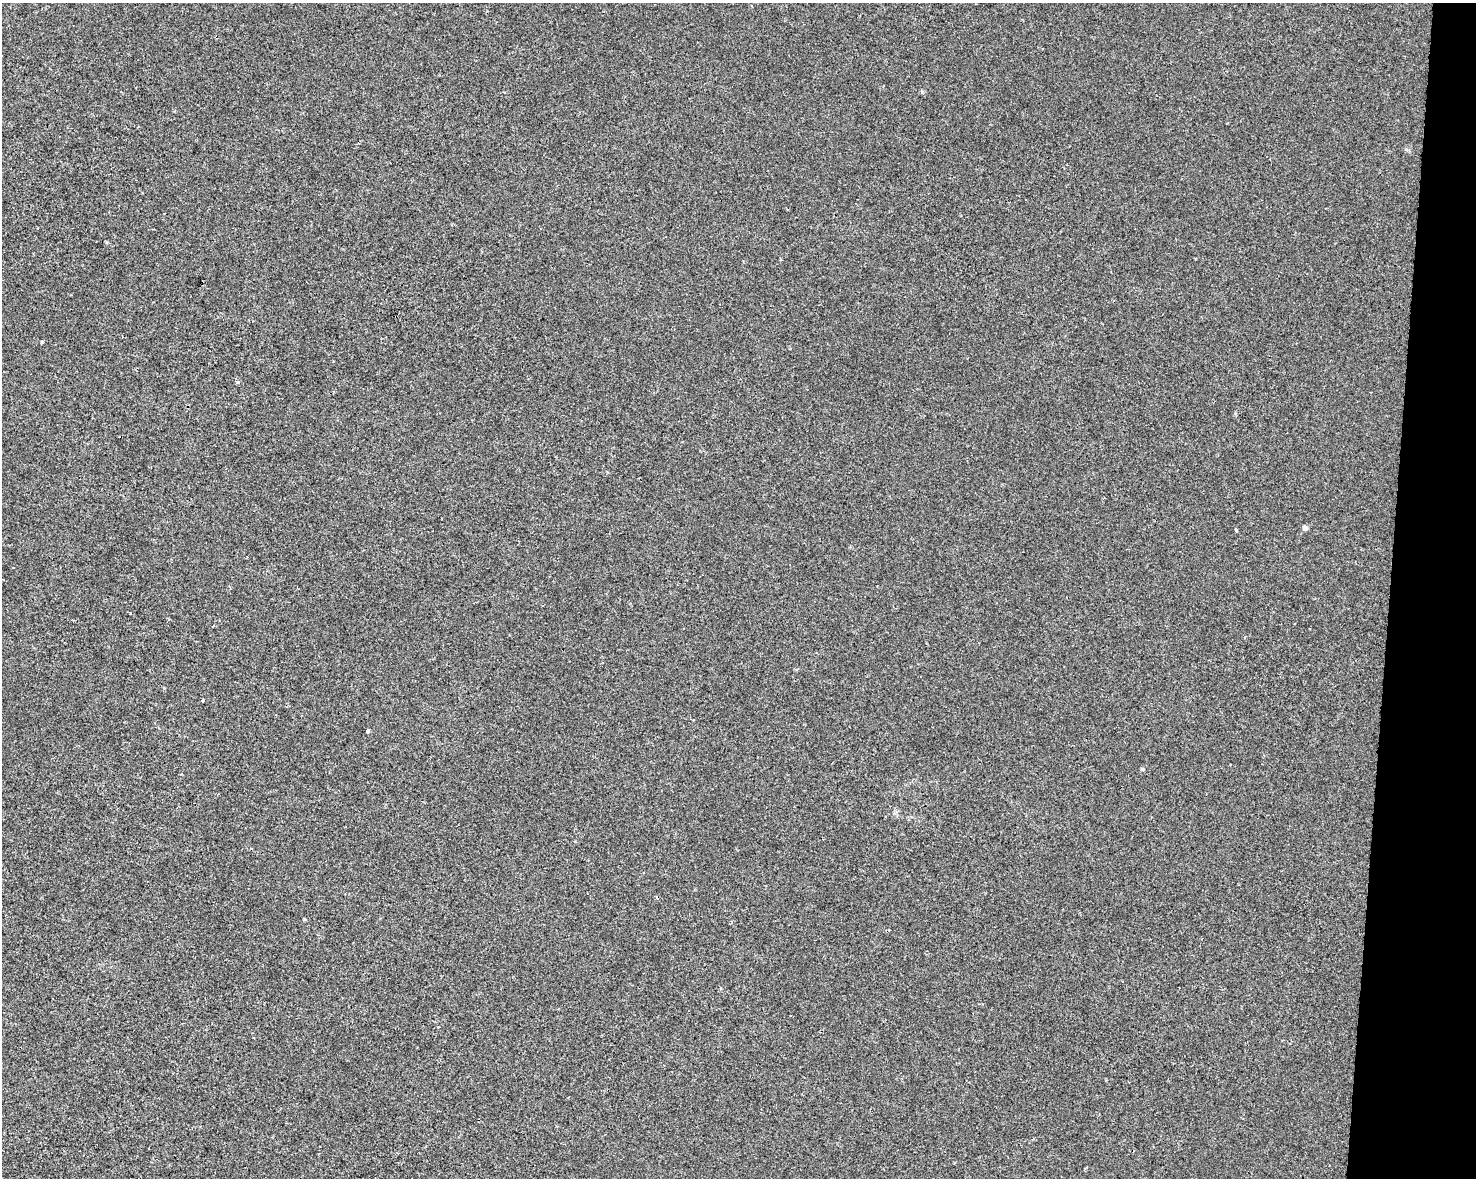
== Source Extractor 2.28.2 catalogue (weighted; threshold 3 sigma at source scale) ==
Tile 6 of 3 x 4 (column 3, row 2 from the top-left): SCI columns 3175-4648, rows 2363-3538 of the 4934 x 4714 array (HDU 1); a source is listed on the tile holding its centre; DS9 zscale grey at full resolution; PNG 1478 x 1180 px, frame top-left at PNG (2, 3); no overlay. Shown black and unused: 6% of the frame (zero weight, under 2 of 3 exposures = <1% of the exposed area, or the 3 px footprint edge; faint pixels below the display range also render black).
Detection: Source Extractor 2.28.2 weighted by HDU 2 'WHT'; one run over the whole footprint, this tile lists its part. Background 0.00135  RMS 0.0056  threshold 0.0251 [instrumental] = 3 sigma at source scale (4.5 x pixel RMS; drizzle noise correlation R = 1.50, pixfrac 1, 0.0396/0.0396 arcsec/px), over >= 5 px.
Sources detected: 8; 1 cosmic-ray / hot-pixel residue — not listed; the other 7 listed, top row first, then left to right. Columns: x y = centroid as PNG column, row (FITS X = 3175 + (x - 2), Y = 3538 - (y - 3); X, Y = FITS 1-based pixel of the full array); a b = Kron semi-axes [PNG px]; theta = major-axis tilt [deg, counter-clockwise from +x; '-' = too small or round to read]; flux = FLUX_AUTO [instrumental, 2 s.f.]
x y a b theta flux
42 342 4 3 - 0.57
237 382 5 5 - 1.1
1305 528 5 4 - 3.1
1236 530 3 3 - 0.65
202 701 3 3 - 0.9
368 731 4 3 - 4.7
1142 769 5 4 - 0.74